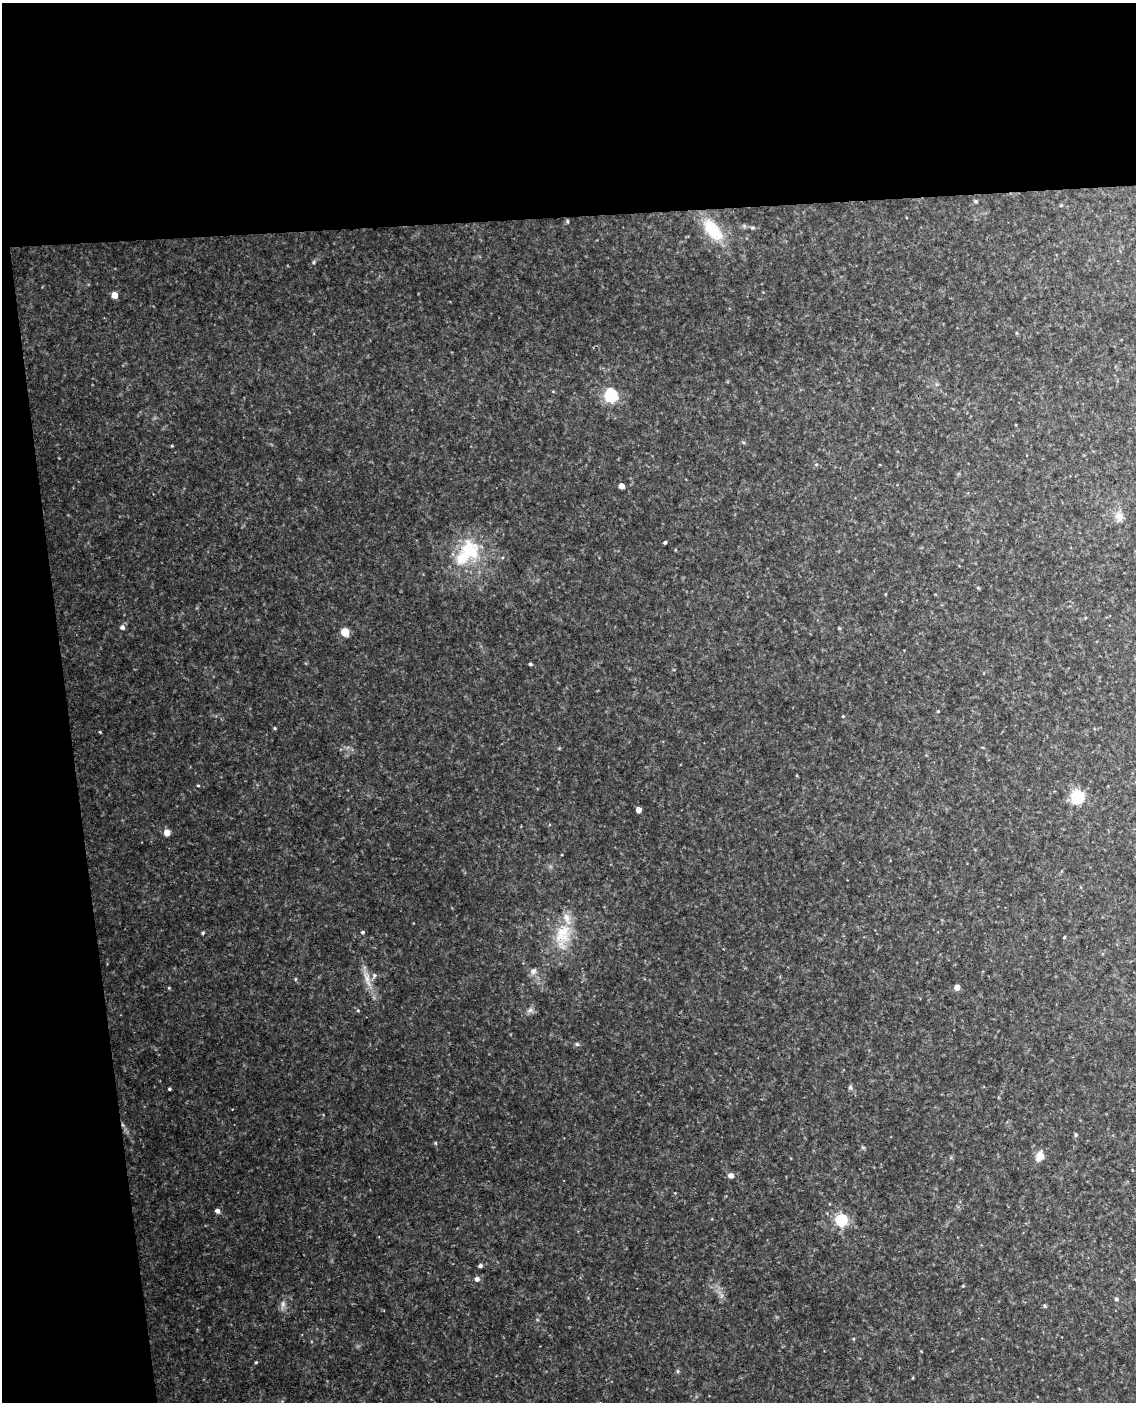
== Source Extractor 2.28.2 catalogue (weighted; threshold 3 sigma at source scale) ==
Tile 1 of 4 x 3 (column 1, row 1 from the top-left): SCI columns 59-1192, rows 3043-4442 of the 4651 x 4581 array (HDU 1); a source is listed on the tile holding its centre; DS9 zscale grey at full resolution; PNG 1138 x 1404 px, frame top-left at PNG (2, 3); no overlay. Shown black and unused: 21% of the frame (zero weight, under 3 of 4 exposures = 6% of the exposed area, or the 3 px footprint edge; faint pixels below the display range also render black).
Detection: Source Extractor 2.28.2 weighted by HDU 2 'WHT'; one run over the whole footprint, this tile lists its part. Background 0.131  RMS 0.011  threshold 0.0473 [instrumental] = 3 sigma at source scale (4.5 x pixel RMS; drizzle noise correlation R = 1.50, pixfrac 1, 0.05/0.05 arcsec/px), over >= 5 px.
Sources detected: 55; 2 inside a brighter listed object's ellipse — not listed separately; the other 53 listed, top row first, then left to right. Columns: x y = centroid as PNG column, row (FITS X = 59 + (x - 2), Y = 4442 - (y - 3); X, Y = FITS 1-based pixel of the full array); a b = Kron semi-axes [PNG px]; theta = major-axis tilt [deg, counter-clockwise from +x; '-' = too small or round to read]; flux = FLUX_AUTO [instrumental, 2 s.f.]
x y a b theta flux
976 201 5 4 - 1.3
1061 205 4 4 - 0.94
567 221 6 3 -72 1.2
712 230 29 14 -50 42
313 262 6 4 89 1.3
114 295 5 4 - 17
611 395 10 9 - 56
172 446 4 3 - 0.88
816 464 5 4 - 1.3
622 486 4 4 - 10
1119 517 14 10 -63 7.8
665 542 4 3 - 1.8
467 554 46 23 55 63
122 627 5 5 - 4.1
345 632 6 5 - 20
530 664 5 4 - 1.5
938 711 4 3 - 0.86
843 716 4 3 - 0.96
275 728 4 4 - 1.1
100 732 3 3 - 0.88
198 785 4 3 - 1.1
1077 797 10 9 - 47
638 810 4 4 - 10
167 832 5 4 - 19
362 932 4 4 - 2
203 933 4 4 - 1.3
562 936 40 21 80 41
1064 937 3 3 - 0.96
533 971 10 8 43 4.7
374 975 7 6 - 3.1
367 979 30 7 -73 13
957 987 4 4 - 13
358 1010 4 4 - 1.1
530 1010 9 6 3 3.8
577 1044 5 5 - 1.8
850 1087 7 5 -61 2.4
169 1089 3 3 - 1.6
123 1125 6 4 -70 1.9
1076 1135 6 4 90 1.5
435 1143 5 3 - 1
1039 1156 13 9 65 9.7
731 1175 6 6 - 4.9
217 1211 5 4 - 4.7
841 1220 5 5 - 160
480 1266 5 5 - 2.2
477 1279 5 5 - 4.6
963 1286 4 3 - 0.99
1116 1299 5 5 - 2.2
283 1305 16 6 81 5.1
1044 1306 6 4 -67 1.4
853 1339 5 3 - 0.89
256 1362 4 4 - 1.2
677 1371 6 4 -89 1.4
Overlapping masked pixels (flux is a lower limit): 2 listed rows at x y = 467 554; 123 1125